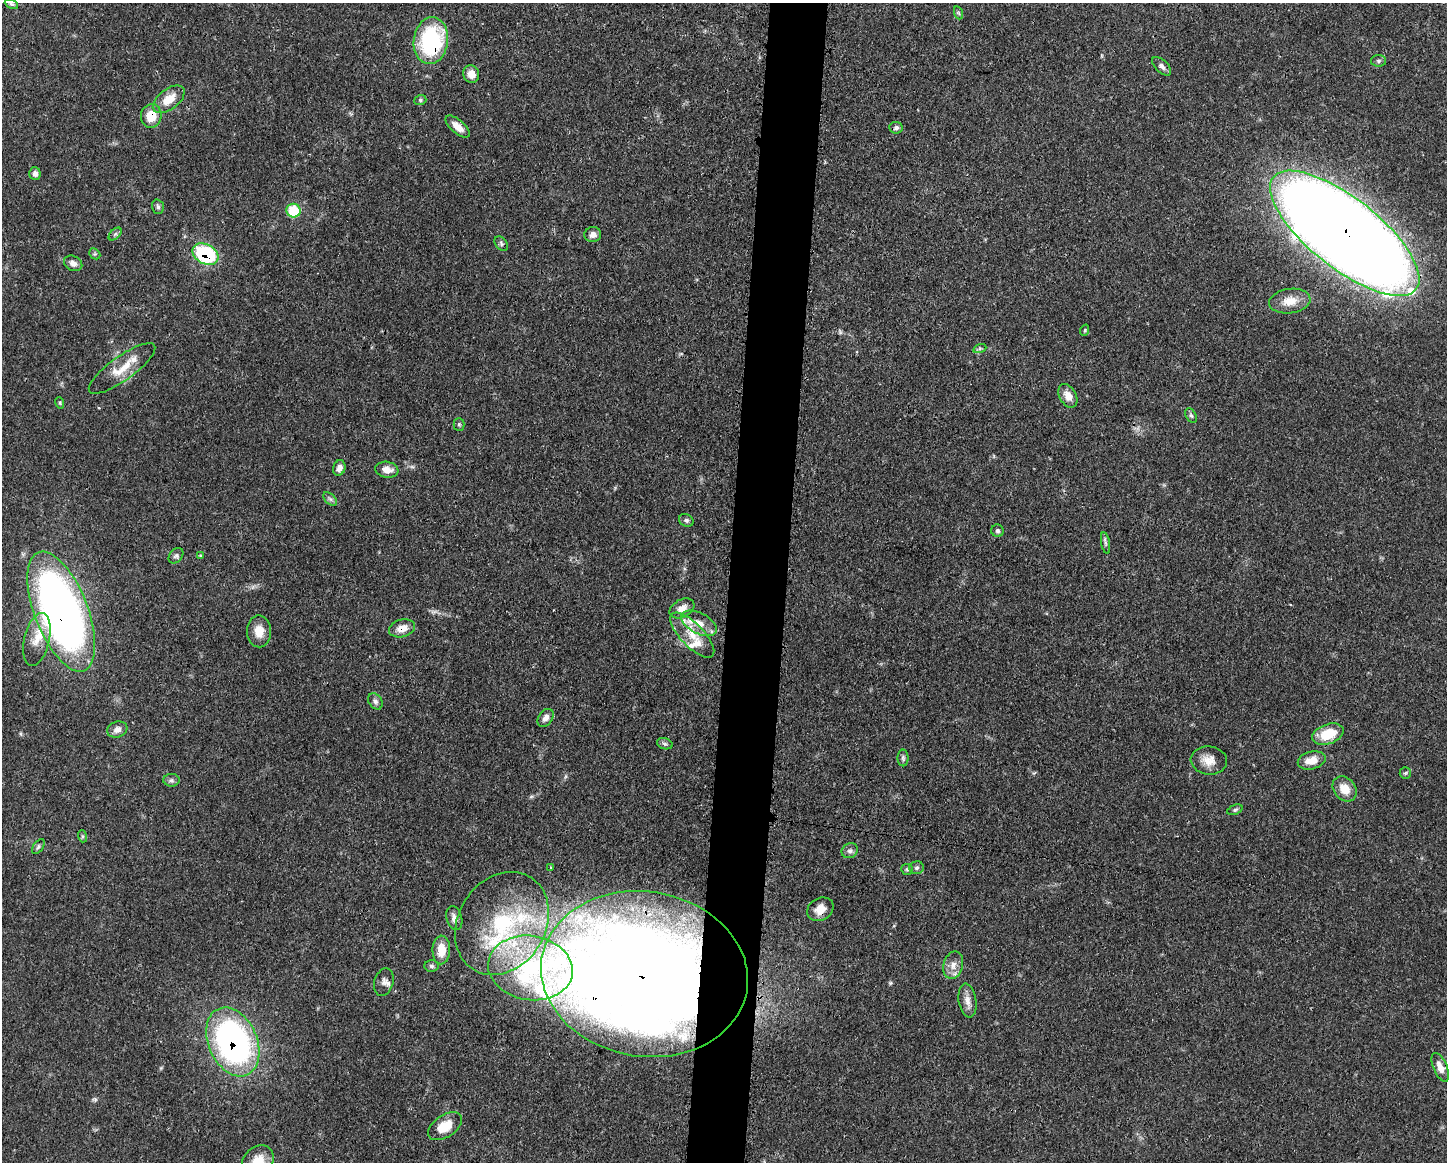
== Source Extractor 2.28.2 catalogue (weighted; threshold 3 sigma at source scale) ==
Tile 8 of 3 x 4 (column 2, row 3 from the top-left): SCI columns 1562-3006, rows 1161-2320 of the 4678 x 4645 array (HDU 1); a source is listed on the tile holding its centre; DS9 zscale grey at full resolution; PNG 1449 x 1164 px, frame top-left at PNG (2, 3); each listed source drawn as its Kron ellipse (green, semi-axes under 4 px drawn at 4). Shown black and unused: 4% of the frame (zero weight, under 3 of 4 exposures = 1% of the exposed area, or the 3 px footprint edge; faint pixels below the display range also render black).
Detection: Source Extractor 2.28.2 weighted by HDU 2 'WHT'; one run over the whole footprint, this tile lists its part. Background 0.0581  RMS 0.0033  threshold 0.015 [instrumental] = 3 sigma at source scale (4.5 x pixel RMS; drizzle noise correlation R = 1.50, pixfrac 1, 0.05/0.05 arcsec/px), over >= 5 px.
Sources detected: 91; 1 too faint to see at this stretch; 4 inside a brighter object's white glare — neither listed nor drawn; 10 inside a brighter listed object's ellipse — not listed separately; the other 76 listed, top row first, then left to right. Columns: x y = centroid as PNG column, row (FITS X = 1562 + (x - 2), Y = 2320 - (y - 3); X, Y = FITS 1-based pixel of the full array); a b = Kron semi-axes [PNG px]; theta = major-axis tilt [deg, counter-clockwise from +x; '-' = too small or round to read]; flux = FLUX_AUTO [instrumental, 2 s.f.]
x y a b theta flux
11 4 7 4 -26 0.57
959 13 7 4 -70 0.49
431 41 23 17 83 35
1379 61 7 6 - 0.73
1162 66 12 6 -44 1.2
471 74 9 8 - 3.4
169 99 18 10 37 5.9
420 100 6 5 - 0.53
151 116 12 10 77 6.5
458 127 15 6 -41 3.5
896 128 7 6 - 0.99
35 173 6 5 - 1.3
158 207 7 5 -74 0.83
293 211 7 7 - 14
1345 233 91 35 -38 1100
115 234 8 4 45 0.72
593 235 8 7 - 1.8
501 244 8 5 -52 0.72
95 254 6 4 -43 0.52
205 254 14 9 -28 31
73 263 10 7 -28 1.7
1290 301 21 12 8 5
1085 330 6 3 72 0.42
980 348 7 4 19 0.6
122 368 40 12 36 8
1068 396 13 8 -61 3
60 403 6 3 -72 0.4
1191 416 8 5 -62 0.71
459 424 6 5 - 0.59
339 468 8 6 71 1.8
387 470 11 8 -9 3.1
330 499 8 5 -44 0.89
686 520 7 6 - 0.8
997 531 6 6 - 0.78
1105 543 11 4 -79 0.82
200 555 4 4 - 0.37
176 556 9 6 50 0.89
682 608 13 8 29 3
61 611 63 26 -69 250
699 623 19 10 -28 4.5
402 628 13 8 16 3.6
259 631 16 12 -89 4.7
692 635 29 11 -46 7.3
37 639 27 12 77 6.1
375 701 9 6 -57 1.1
546 718 10 7 52 1.8
117 730 10 8 20 1.9
1328 734 16 10 19 9.1
665 744 8 5 -18 0.75
903 758 8 5 -89 0.78
1209 760 18 14 -6 4.3
1312 760 14 8 14 4.4
1405 773 6 5 - 0.58
171 780 8 6 0 0.94
1345 789 14 10 -51 4.9
1235 810 8 5 22 0.66
82 836 6 4 -72 0.5
38 847 8 5 54 0.74
850 851 8 7 - 1.1
551 867 3 2 - 0.52
917 868 7 6 - 0.85
907 869 6 5 - 0.65
820 909 14 11 30 3.7
454 918 12 8 -75 1.9
502 923 54 43 57 46
441 950 14 8 88 5.6
953 965 14 9 75 2.9
432 966 7 5 -2 0.73
530 968 42 32 -9 46
644 974 104 82 -9 600
384 982 14 9 74 1.9
967 1001 17 9 -81 2.6
233 1042 36 24 -66 110
1440 1067 15 7 -67 3.1
445 1126 19 11 34 7.6
258 1161 17 14 41 6.7
Overlapping masked pixels (flux is a lower limit): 9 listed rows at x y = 431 41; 151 116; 1345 233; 205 254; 61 611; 402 628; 820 909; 644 974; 233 1042
Isophote crosses this tile's border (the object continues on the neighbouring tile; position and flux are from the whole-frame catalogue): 1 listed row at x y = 258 1161